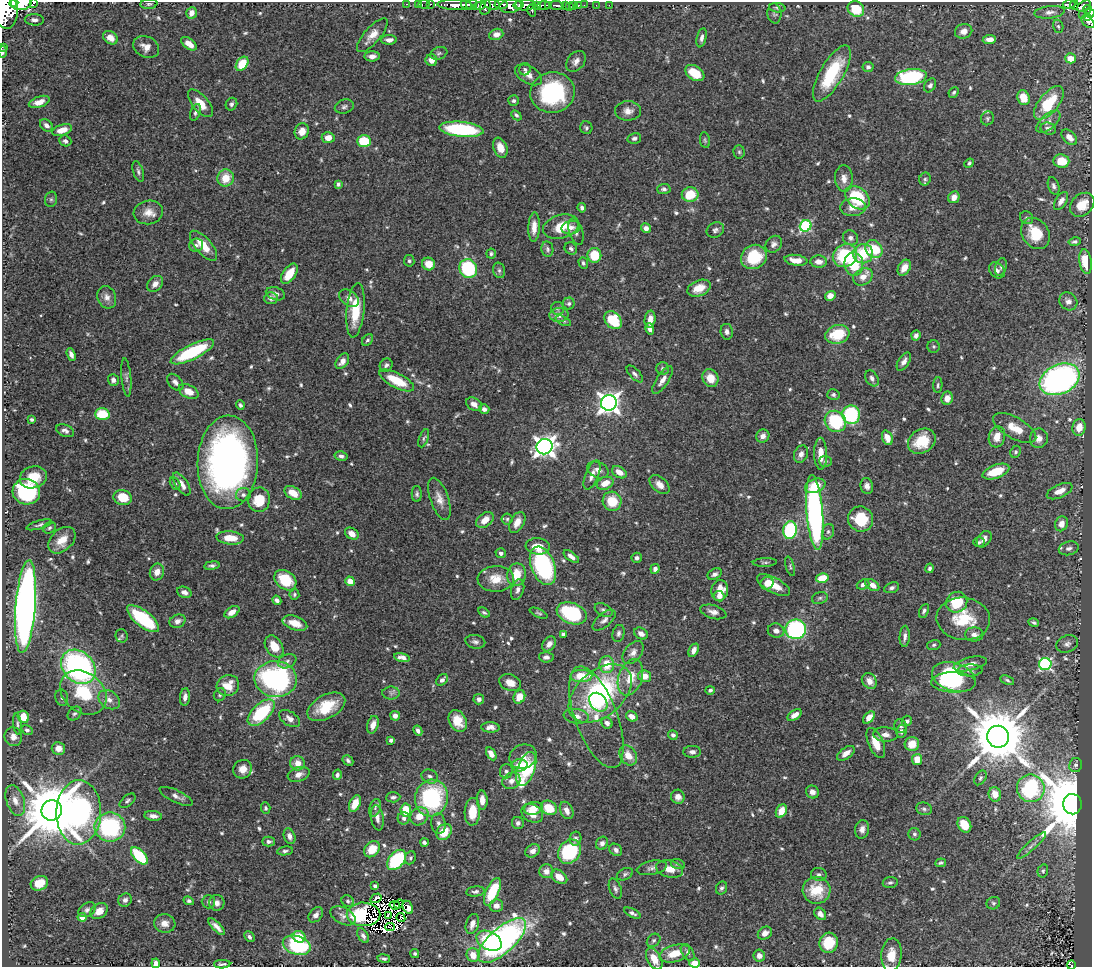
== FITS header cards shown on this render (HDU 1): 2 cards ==
NAXIS1  =                 1090
NAXIS2  =                  965

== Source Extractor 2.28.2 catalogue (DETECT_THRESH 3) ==
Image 1090 x 965 px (HDU 1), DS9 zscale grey, 1 PNG px = 1 image px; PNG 1094 x 969 px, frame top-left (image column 1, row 965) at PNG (2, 2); each listed source drawn as its Kron ellipse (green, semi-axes under 4 px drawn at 4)
Background 0.601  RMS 0.026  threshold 0.0786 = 3 sigma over >= 5 px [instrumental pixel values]
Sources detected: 678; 6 with non-positive FLUX_AUTO (blend fragments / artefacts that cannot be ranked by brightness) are neither listed nor drawn; of the other 672, the 500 brightest by FLUX_AUTO listed and drawn (172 fainter detections omitted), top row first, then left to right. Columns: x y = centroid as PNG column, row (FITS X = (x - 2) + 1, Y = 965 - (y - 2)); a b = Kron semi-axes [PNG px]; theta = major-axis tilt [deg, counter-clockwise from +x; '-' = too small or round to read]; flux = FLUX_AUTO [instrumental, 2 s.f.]
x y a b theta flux
14 3 4 3 - 520
21 3 10 7 6 1800
34 3 3 2 - 92
149 4 8 5 7 3.9
407 4 3 2 - 14
418 4 2 2 - 7.6
424 4 6 3 10 18
431 4 3 2 - 7.8
501 4 7 3 -2 340
455 5 18 5 -2 1000
466 5 6 4 -24 700
472 5 5 5 - 500
492 5 8 5 -14 370
519 5 3 2 - 270
525 5 11 5 2 1700
537 5 3 3 - 250
543 5 6 4 2 280
548 5 4 3 - 240
557 5 7 3 -2 120
574 5 3 3 - 32
584 5 2 2 - 6.5
596 5 2 2 - 6.1
609 5 2 2 - 11
1069 5 6 3 4 100
1074 5 4 3 - 100
480 6 5 4 - 220
510 6 11 7 9 640
565 6 3 3 - 130
578 6 4 3 - 28
1084 6 8 4 29 280
485 7 8 5 77 310
569 7 2 2 - 6.5
777 8 8 4 -6 3.8
856 9 8 7 - 50
1087 9 4 4 - 130
532 10 6 3 -77 410
5 11 18 12 -85 4200
1049 12 15 6 6 9.2
192 13 6 5 - 12
774 13 10 7 -85 5.1
1090 13 4 3 - 110
1083 15 3 3 - 11
1088 17 4 3 - 76
34 20 9 5 -4 7.6
1088 22 8 5 -42 82
1058 26 7 5 -72 3.4
964 31 9 7 19 12
496 34 7 5 19 9.8
372 35 21 8 49 20
110 38 8 6 -34 16
702 38 10 5 77 6.3
989 39 7 4 6 11
389 40 8 4 1 9.4
189 44 9 5 -37 21
2 47 2 2 - 6.1
146 47 13 10 -26 16
3 52 6 3 88 4.4
439 53 9 6 21 4.1
372 56 7 5 2 9.5
1071 58 5 5 - 26
431 60 6 5 - 15
576 61 11 8 50 11
242 64 8 5 55 47
868 67 5 5 - 4.7
525 69 6 5 - 5.1
695 73 10 7 -33 39
832 73 32 11 60 100
528 75 15 8 -30 15
911 77 16 8 6 190
930 85 7 5 57 5.5
552 92 22 20 12 210
954 92 6 4 47 3.6
1023 98 7 6 - 31
514 101 5 5 - 4.6
39 102 11 5 19 16
200 103 17 8 -50 27
1049 103 20 9 50 79
231 104 6 5 - 4.7
344 107 9 7 17 5.4
628 111 13 9 -1 14
195 112 9 5 69 5
516 115 6 4 -44 4.2
987 118 7 6 - 3.6
1048 122 14 7 41 11
46 125 7 5 -41 7.8
586 128 6 6 - 3.7
461 129 22 7 -6 170
1048 129 8 6 -17 7.8
62 130 10 5 15 20
302 131 8 7 - 16
1069 137 9 6 -45 13
328 138 6 5 - 18
634 138 7 5 13 4.6
705 140 8 5 -81 3.4
65 141 6 5 - 4.9
364 141 7 6 - 71
500 148 10 6 -68 21
739 152 7 5 -87 3.4
1061 161 8 7 - 39
969 163 5 4 - 3.7
138 171 11 5 -71 5.1
226 178 9 8 - 34
844 178 13 9 -87 13
925 179 6 5 - 3.8
338 184 4 3 - 4
1054 186 9 5 -70 5.3
664 189 7 5 4 5
690 195 8 7 - 48
954 197 6 5 - 13
857 198 14 10 -41 110
51 199 8 6 75 4.1
1061 201 10 5 57 11
1082 205 13 10 43 34
853 207 13 9 4 14
582 208 5 4 - 5.2
148 212 15 12 9 19
1027 218 7 6 - 4.4
806 226 6 5 - 180
534 227 14 5 88 17
561 227 18 11 16 45
571 227 9 6 11 8.3
646 228 5 5 - 9.6
715 230 9 7 28 6
576 232 13 7 -74 8.3
1035 233 17 13 -56 58
850 238 8 7 - 6.8
1075 242 6 4 10 4.4
774 244 9 7 46 7.6
196 245 7 6 - 6
203 246 18 8 -49 35
571 248 6 5 - 4.6
547 249 8 6 -80 4.5
874 249 9 8 - 65
491 254 5 5 - 3.5
863 254 10 9 - 61
594 255 7 7 - 53
845 256 12 11 - 110
754 257 13 11 32 70
796 260 11 5 -8 22
409 261 6 5 - 3.6
819 262 8 6 -2 15
1086 262 12 6 -82 43
583 263 6 4 -71 4.3
428 264 6 6 - 24
854 264 12 9 -84 53
1001 267 9 5 73 5.5
904 268 8 6 59 20
468 269 9 8 - 140
499 270 8 6 -75 4.3
997 270 9 7 -48 7.1
289 274 11 6 54 30
863 277 10 8 29 15
155 284 9 6 45 12
699 288 12 7 22 25
275 294 10 6 -16 6.7
830 296 5 4 - 15
107 297 11 9 -68 11
271 298 7 6 - 6.8
349 298 11 7 -37 11
1068 301 9 8 - 10
569 304 6 6 - 4
557 308 6 6 - 4.2
355 310 27 9 84 61
559 315 9 7 3 16
650 319 8 5 81 14
613 320 10 7 -48 66
563 321 8 4 -25 3.8
650 329 6 4 -75 11
727 332 8 6 -81 6.6
837 334 12 9 17 62
916 335 5 4 - 5.7
367 340 6 4 49 3.7
934 346 6 6 - 3.3
192 352 24 7 26 140
71 354 6 4 -70 7.6
342 361 9 5 54 13
904 361 10 5 59 9.6
386 365 7 6 - 4.9
663 368 6 6 - 4.3
635 374 10 5 -46 5.5
126 378 19 5 -85 6.5
710 378 9 8 - 25
872 378 8 6 -58 7.5
1059 379 21 14 25 570
113 380 6 5 - 6.5
662 380 16 6 56 12
397 381 19 7 -27 50
175 382 10 6 -47 8.3
938 385 8 4 88 3.4
189 392 10 6 -28 21
833 395 6 5 - 4
947 398 6 6 - 13
609 403 8 8 - 1300
474 404 8 6 -30 9.9
240 405 5 4 - 4.4
484 409 5 4 - 8.2
102 414 7 5 1 65
851 415 9 9 - 170
32 419 4 3 - 3.5
835 421 11 10 - 130
1079 427 8 6 80 22
1015 428 24 10 -29 32
65 431 9 6 -23 6.9
763 436 7 6 - 9.5
997 437 10 8 75 20
424 438 9 4 69 3.6
887 438 7 5 -69 17
1039 438 10 9 - 13
922 441 15 11 33 50
544 447 8 7 - 1200
1015 452 6 5 - 3.5
801 454 9 6 69 9.1
821 454 16 6 -89 21
341 456 6 4 -14 5.3
825 461 6 5 - 4.7
228 462 47 30 88 860
598 470 11 7 -24 11
619 472 8 5 -31 16
996 472 14 6 20 51
592 475 15 6 69 14
33 477 13 11 16 42
175 483 7 4 -60 3.2
605 483 9 6 23 25
182 484 13 6 -56 14
660 485 11 7 -42 14
815 486 10 7 18 31
867 486 8 6 -79 8.5
1060 491 14 6 24 17
26 492 14 12 -14 170
293 493 9 6 -31 26
417 494 8 5 90 4.4
243 495 7 6 - 5.6
123 498 9 7 -14 40
439 499 22 9 -71 18
259 500 12 11 - 51
612 501 10 9 - 44
815 512 37 8 -85 500
507 519 5 5 - 3.3
860 519 13 12 - 62
485 520 10 6 40 20
517 522 11 7 60 18
1061 524 7 6 - 14
39 525 13 4 16 4.9
49 528 7 5 33 3.6
790 530 9 6 83 200
828 532 8 6 74 4.3
352 534 7 5 -33 14
230 538 14 6 -5 31
984 539 9 6 52 9
62 540 16 10 43 28
979 542 5 5 - 4
538 546 12 8 -6 31
1069 548 10 6 12 7.3
501 553 5 5 - 5.6
571 557 9 4 -36 9.9
637 558 5 5 - 5.1
765 562 12 3 2 3.5
212 565 8 4 8 4.8
543 566 20 11 -68 230
790 566 10 4 -73 3.4
930 568 5 4 - 4.5
655 569 5 4 - 7.2
157 572 8 7 - 15
715 574 7 5 29 5.9
516 575 11 9 79 40
822 578 6 4 15 35
496 579 18 13 2 32
285 580 12 9 -38 66
350 581 5 4 - 19
767 583 7 6 - 25
863 584 6 5 - 6.4
774 585 18 7 -28 29
872 585 8 5 -34 12
892 588 8 5 21 5.8
518 590 10 6 73 8
720 591 10 8 79 28
184 592 7 5 -22 6.9
294 594 5 5 - 3.5
719 596 5 5 - 8.6
820 598 8 6 17 3.8
277 600 5 3 - 6.1
957 602 11 10 - 58
25 606 46 10 85 1300
604 610 9 6 -28 5.7
924 611 7 4 64 4.5
232 612 8 5 31 15
713 612 13 6 -16 11
484 613 6 3 -31 3.5
539 613 9 4 -24 3.4
572 613 15 10 -22 130
143 619 19 8 -38 130
963 619 27 21 -6 78
604 620 14 6 41 8.1
177 621 8 6 27 8.7
295 623 13 7 -19 25
1034 623 5 3 - 3.5
796 629 10 10 - 240
776 631 8 7 - 8.4
618 633 9 6 77 5.3
563 634 4 3 - 4.9
641 634 7 5 -32 9.5
974 634 9 7 0 9.6
122 636 6 6 - 3.7
905 636 10 5 87 7.5
475 642 10 6 -11 6
549 644 8 6 51 12
1067 644 11 8 22 8.2
934 645 7 5 18 3.3
274 646 12 8 -58 32
694 650 7 4 64 10
633 652 13 8 50 11
402 657 8 4 -12 9.9
546 657 7 5 -3 7.3
287 661 9 7 21 7.3
607 664 8 7 - 36
970 664 17 6 14 14
1045 664 6 6 - 290
78 667 19 15 -45 430
970 670 13 6 3 7
581 676 11 6 1 48
645 676 6 6 - 20
630 677 19 11 71 36
954 677 22 14 -18 190
276 679 21 18 -3 390
442 680 6 5 - 6.2
1007 680 7 4 -25 3.3
869 681 8 7 - 12
954 682 22 10 -1 110
510 683 11 8 -22 17
228 685 11 10 - 31
710 690 5 4 - 4.6
83 692 25 19 -39 89
391 693 8 6 -1 5.4
600 693 36 23 40 290
220 695 7 5 60 3.8
185 697 9 5 84 8.2
519 697 7 5 61 22
62 698 8 6 -78 5.3
479 699 5 5 - 6.1
109 700 11 8 -36 13
598 702 10 8 -47 35
326 707 21 11 28 56
74 713 8 6 41 4.8
261 713 17 8 44 120
795 715 8 4 36 12
395 716 5 5 - 10
576 716 12 7 -8 13
632 716 6 5 - 15
23 717 6 5 - 30
596 717 54 21 -69 65
869 717 7 4 48 18
290 719 11 7 -33 11
458 721 11 8 -63 28
907 721 5 5 - 4.3
607 723 6 5 - 7.5
17 724 11 4 -84 4.2
373 725 9 5 74 14
901 726 7 6 - 4.4
490 727 9 5 -2 9.1
27 730 6 4 -34 4.4
418 731 5 4 - 5.4
902 731 6 5 - 7
885 734 12 7 -3 11
673 735 5 4 - 5.7
13 737 9 8 - 13
998 737 11 11 - 14000
391 740 4 4 - 4.2
876 743 16 7 -66 27
912 744 7 7 - 26
58 748 7 6 - 17
692 752 9 6 -1 6.4
846 753 10 5 36 13
491 754 7 4 -60 14
628 755 11 8 -57 22
523 757 14 12 23 18
917 759 5 5 - 23
348 760 6 4 -46 4.5
298 763 7 7 - 18
520 765 8 6 -1 18
1076 765 7 6 - 4.7
243 769 9 9 - 19
526 769 18 8 70 150
506 771 7 6 - 5.4
299 774 11 7 19 12
337 775 5 4 - 5.3
430 776 8 6 -25 6.2
980 778 8 5 58 4.2
511 781 9 8 - 12
1031 788 14 13 - 280
812 792 7 6 - 8.9
995 794 7 6 - 22
176 796 18 6 -25 8.9
393 797 7 5 3 4.7
678 797 7 6 - 12
431 798 18 16 75 200
482 800 9 5 -88 15
15 801 16 9 -71 21
127 801 9 5 41 4.1
355 804 9 5 66 26
1072 804 10 9 - 19000
266 808 6 4 -86 3.2
375 808 9 5 72 5
533 808 9 6 13 29
549 808 8 6 -32 48
924 809 8 6 -13 4.9
52 810 10 10 - 15000
406 810 6 5 - 48
567 810 9 6 -65 12
781 811 7 5 61 24
79 812 32 22 88 600
472 812 14 7 86 34
532 813 11 8 -32 21
153 816 9 5 -7 8.8
419 816 10 8 44 25
377 818 13 6 -81 11
404 818 6 6 - 6.2
438 823 10 7 -83 8.2
518 823 6 6 - 5.7
964 825 8 6 -61 32
110 827 15 14 - 200
862 829 9 7 81 9.5
444 832 9 7 51 41
914 834 6 6 - 4
290 836 8 5 -69 9.9
575 839 7 6 - 5.1
268 842 6 5 - 5.8
424 842 4 4 - 4.8
602 843 7 5 60 7
1031 846 19 4 42 9.3
372 849 9 7 46 35
616 850 7 5 -42 6.1
285 851 8 4 10 4
533 851 7 6 - 10
570 852 13 10 51 130
139 856 11 5 -47 100
410 858 6 5 - 3.6
396 860 12 7 49 130
941 863 5 3 - 3.4
678 864 7 5 -15 4.1
652 868 15 7 12 8.1
670 869 14 8 -13 20
546 871 7 7 - 12
1043 871 7 5 75 3.6
625 874 9 5 25 3.9
819 874 8 6 -14 5.4
559 877 9 6 -38 21
39 883 9 7 24 29
890 883 7 5 8 3.9
375 886 4 3 - 6
721 888 7 5 63 4.1
615 889 11 6 -70 5.8
817 890 14 13 - 53
475 891 9 5 7 5.2
492 892 15 6 66 81
376 898 6 3 32 6.5
125 900 7 6 - 7.1
189 901 5 4 - 3.9
348 901 6 5 - 4
208 902 7 6 - 4.8
217 903 8 7 - 8.8
993 903 7 6 - 3.8
399 904 5 2 - 4.3
395 905 5 2 - 3.6
496 906 7 6 - 11
408 907 7 4 -61 13
87 910 9 6 32 6
99 911 9 7 38 17
632 913 9 4 -26 5.3
363 914 17 12 0 65
820 914 7 5 -51 11
316 915 8 6 49 8.4
388 915 4 3 - 4.6
343 916 13 8 -27 10
82 917 4 4 - 29
401 918 4 4 - 3.3
165 923 11 9 -10 15
472 924 10 6 73 13
217 927 11 4 -45 9.8
390 927 5 2 - 4.2
765 933 7 6 - 11
363 936 8 5 -58 6.6
249 937 6 4 -46 4.7
299 937 7 5 -24 43
502 940 30 12 42 660
654 940 7 6 - 4.3
489 941 13 9 -29 55
829 943 10 9 - 52
297 945 14 9 -17 130
688 952 9 5 -57 5.9
415 953 4 4 - 3.3
675 953 16 8 16 34
473 955 7 6 - 22
891 955 16 10 86 27
759 956 6 5 - 9.7
384 958 6 3 -8 3.8
654 959 11 7 -60 25
156 963 5 4 - 10
695 963 5 4 - 22
222 964 8 3 2 4.1
1071 965 4 3 - 9
At the frame edge (FLAGS 8, measured only in part): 11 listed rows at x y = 14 3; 21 3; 34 3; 5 11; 1090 13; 2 47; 3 52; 891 955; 156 963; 695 963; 1071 965
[172 fainter detections neither listed nor drawn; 6 non-positive-flux detections neither listed nor drawn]